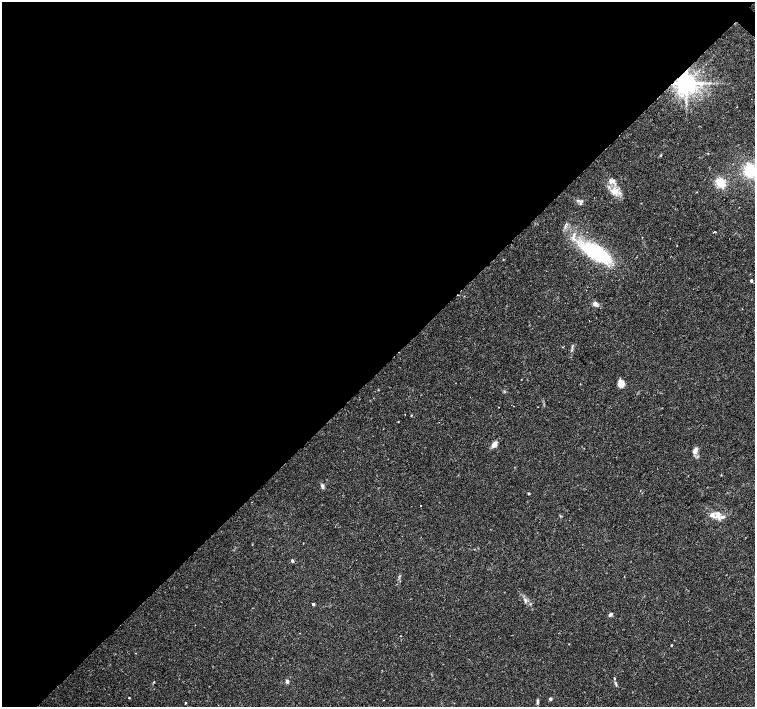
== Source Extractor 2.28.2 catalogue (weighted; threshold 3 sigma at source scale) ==
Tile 5 of 4 x 4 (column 1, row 2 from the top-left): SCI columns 1-1505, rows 2982-4390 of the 6026 x 6026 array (HDU 1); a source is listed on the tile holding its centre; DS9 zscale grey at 2 x 2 block average (1 PNG px = mean of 2 x 2 image px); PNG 757 x 709 px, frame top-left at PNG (2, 2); no overlay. Shown black and unused: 52% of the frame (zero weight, under 2 of 3 exposures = <1% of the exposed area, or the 3 px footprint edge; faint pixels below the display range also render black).
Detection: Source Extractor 2.28.2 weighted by HDU 2 'WHT'; one run over the whole footprint, this tile lists its part. Background 0.0334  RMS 0.0036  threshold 0.0161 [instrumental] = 3 sigma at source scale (4.5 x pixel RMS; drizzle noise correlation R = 1.50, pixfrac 1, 0.0396/0.0396 arcsec/px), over >= 5 px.
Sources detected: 42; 2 cosmic-ray / hot-pixel residue — not listed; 4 inside a brighter listed object's ellipse — not listed separately; the other 36 listed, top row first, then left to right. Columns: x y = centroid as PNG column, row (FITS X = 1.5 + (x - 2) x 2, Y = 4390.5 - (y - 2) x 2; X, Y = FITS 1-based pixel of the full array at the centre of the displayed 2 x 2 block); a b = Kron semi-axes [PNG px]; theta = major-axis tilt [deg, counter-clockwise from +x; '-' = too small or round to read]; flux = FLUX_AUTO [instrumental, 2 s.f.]
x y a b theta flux
686 83 5 5 - 1000
750 170 10 9 - 33
611 181 10 6 0 4.3
720 183 10 8 -54 13
615 191 11 10 - 9.3
578 200 5 2 - 1.2
715 232 2 2 - 0.96
677 245 2 2 - 0.37
596 252 32 13 -31 70
751 281 3 2 - 1.8
586 290 2 2 - 0.36
595 304 6 5 - 3.3
621 383 8 6 -84 6.9
498 407 2 2 - 0.37
411 415 3 2 - 0.53
398 421 2 2 - 0.45
494 444 6 4 50 6.1
695 451 8 5 61 4
721 475 3 2 - 0.41
322 486 6 4 -76 2.2
529 493 3 2 - 0.87
717 515 8 5 59 4.9
292 561 3 3 - 1.5
526 601 4 2 - 0.99
313 604 3 2 - 1.5
610 614 5 3 - 2
400 636 2 2 - 0.3
671 645 3 2 - 0.55
287 681 4 3 - 2.6
154 682 3 2 - 0.49
615 683 6 3 -73 1.3
129 698 2 2 - 1.2
550 699 3 3 - 2.3
383 700 2 2 - 0.43
537 701 8 3 80 1.4
186 703 2 2 - 2
Overlapping masked pixels (flux is a lower limit): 1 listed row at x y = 686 83
Isophote crosses this tile's border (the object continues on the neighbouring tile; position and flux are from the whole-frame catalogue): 1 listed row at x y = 750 170
Diffuse or blended objects may show on this block-average render without a row.